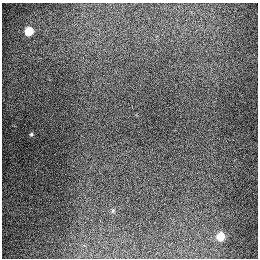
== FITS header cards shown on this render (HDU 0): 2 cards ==
NAXIS1  =                  256
NAXIS2  =                  256

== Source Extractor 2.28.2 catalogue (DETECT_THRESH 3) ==
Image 256 x 256 px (HDU 0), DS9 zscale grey, 1 PNG px = 1 image px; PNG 260 x 260 px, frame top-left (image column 1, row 256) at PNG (2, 3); no overlay
Background 1320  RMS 27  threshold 81.3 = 3 sigma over >= 5 px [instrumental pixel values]
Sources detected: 4; all 4 listed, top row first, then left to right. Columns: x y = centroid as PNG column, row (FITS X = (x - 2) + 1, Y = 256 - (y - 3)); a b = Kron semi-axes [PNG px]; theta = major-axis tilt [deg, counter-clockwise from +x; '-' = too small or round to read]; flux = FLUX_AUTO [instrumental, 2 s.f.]
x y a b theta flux
29 31 5 5 - 91000
31 134 4 4 - 2700
113 210 6 4 20 2300
220 236 5 5 - 67000